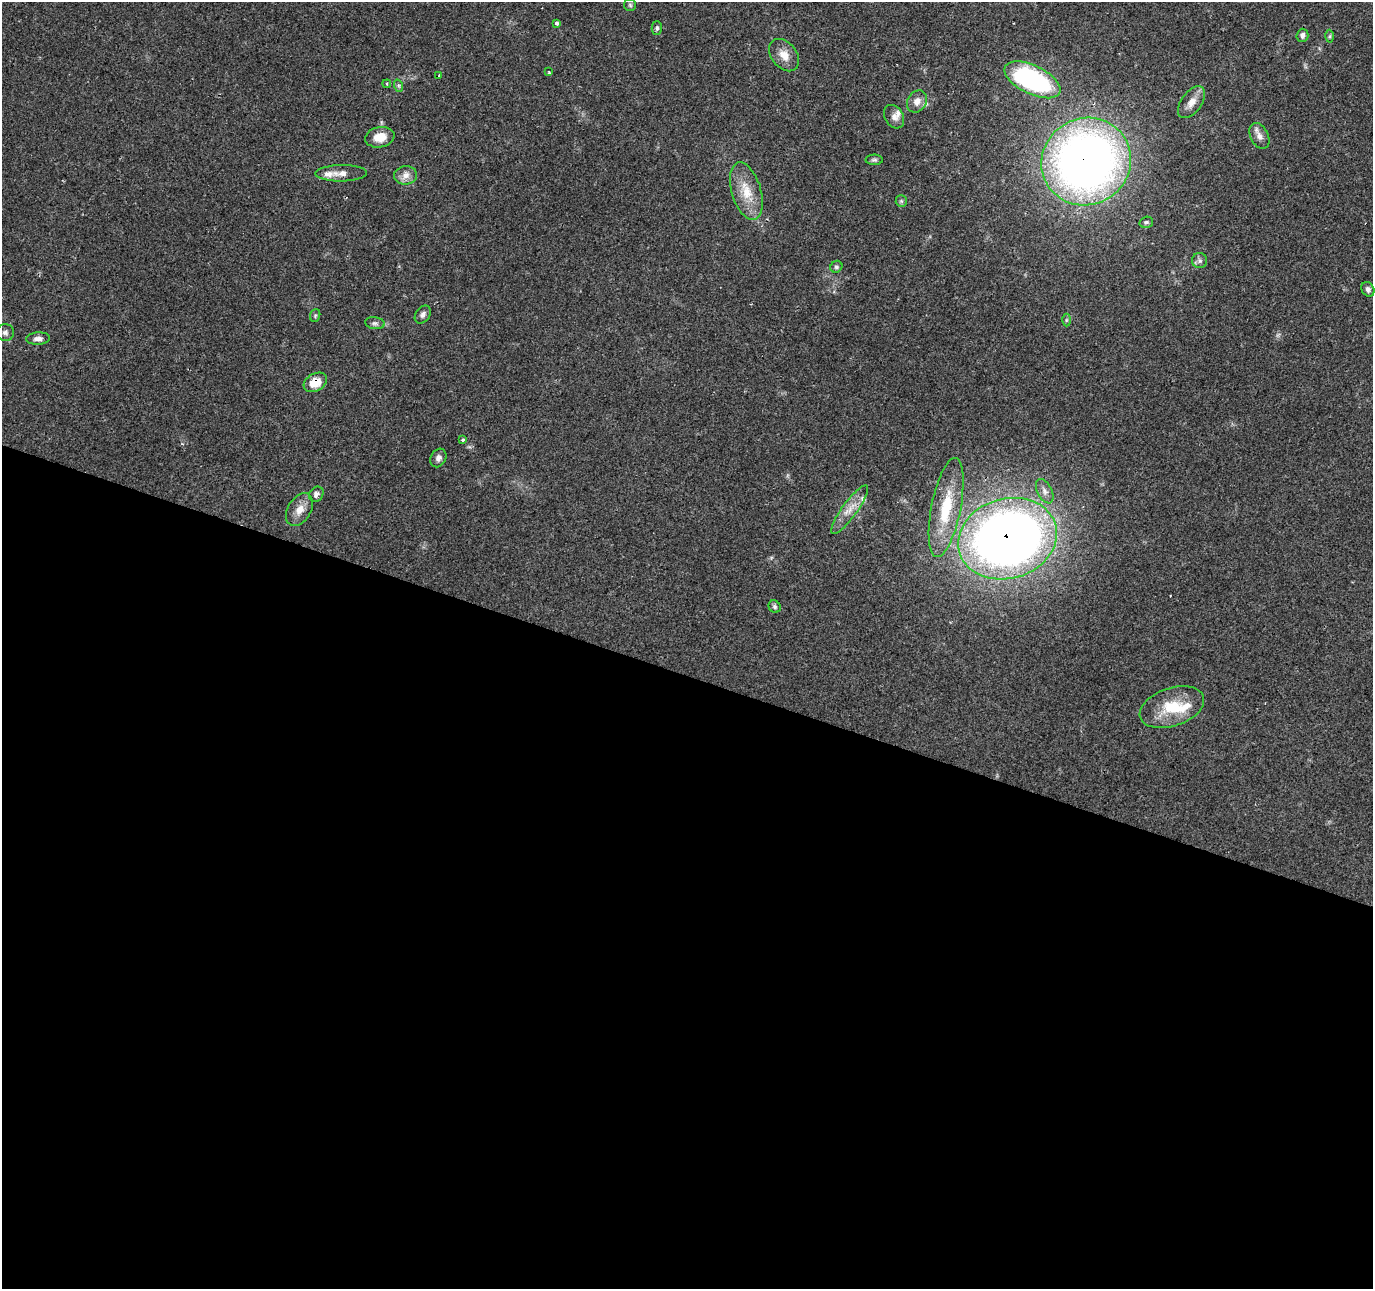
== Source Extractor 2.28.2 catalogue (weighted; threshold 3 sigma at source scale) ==
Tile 14 of 4 x 4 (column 2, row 4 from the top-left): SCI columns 1380-2750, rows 277-1563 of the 5493 x 5634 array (HDU 1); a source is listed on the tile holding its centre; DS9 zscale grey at full resolution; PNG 1375 x 1291 px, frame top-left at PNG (2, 2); each listed source drawn as its Kron ellipse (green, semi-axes under 4 px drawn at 4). Shown black and unused: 48% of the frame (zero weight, under 2 of 3 exposures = <1% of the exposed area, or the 3 px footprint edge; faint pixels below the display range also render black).
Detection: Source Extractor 2.28.2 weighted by HDU 2 'WHT'; one run over the whole footprint, this tile lists its part. Background 0.0634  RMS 0.0049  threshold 0.022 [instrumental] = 3 sigma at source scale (4.5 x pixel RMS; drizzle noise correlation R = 1.50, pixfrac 1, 0.0396/0.0396 arcsec/px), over >= 5 px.
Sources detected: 50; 1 too faint to see at this stretch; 1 cosmic-ray / hot-pixel residue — neither listed nor drawn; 5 inside a brighter listed object's ellipse — not listed separately; the other 43 listed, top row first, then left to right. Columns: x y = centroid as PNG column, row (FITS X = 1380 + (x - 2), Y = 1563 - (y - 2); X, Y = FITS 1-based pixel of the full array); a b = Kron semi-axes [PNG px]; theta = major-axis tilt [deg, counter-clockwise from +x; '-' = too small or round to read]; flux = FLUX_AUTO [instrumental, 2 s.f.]
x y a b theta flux
630 5 6 6 - 0.86
556 23 3 3 - 3.5
657 28 7 5 -90 0.96
1302 35 6 6 - 1.8
1330 36 6 4 89 0.74
784 55 18 12 -51 6.1
549 72 3 3 - 0.49
439 76 3 3 - 0.76
1032 80 30 14 -26 90
387 84 4 4 - 0.67
399 86 6 4 -72 0.75
917 101 11 9 59 3.6
1191 102 18 10 53 5
894 117 12 9 -60 2.7
1259 136 13 9 -63 3.2
380 137 15 10 11 7.1
874 160 8 5 0 1
1086 161 45 43 32 370
341 173 26 8 1 4.6
406 175 11 9 8 3.6
746 191 30 14 -73 12
901 201 6 5 - 0.9
1146 222 7 5 18 1
1200 261 7 7 - 1.5
836 267 6 5 - 0.95
1368 289 8 6 -60 1.6
315 315 6 5 - 0.75
423 315 10 7 53 2
1066 320 6 4 89 0.75
375 323 10 6 -6 1.4
5 332 8 8 - 1.8
38 339 12 6 4 2.2
315 382 12 9 29 8.6
463 440 3 3 - 0.65
438 458 10 7 60 2.3
1045 491 13 7 -63 2.4
316 494 8 6 50 1.9
946 508 50 15 79 24
299 510 18 11 58 5.6
850 510 29 7 54 6.6
1008 539 50 40 16 500
775 607 6 5 - 1
1172 707 33 19 19 18
Overlapping masked pixels (flux is a lower limit): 3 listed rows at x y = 1086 161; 315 382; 1008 539